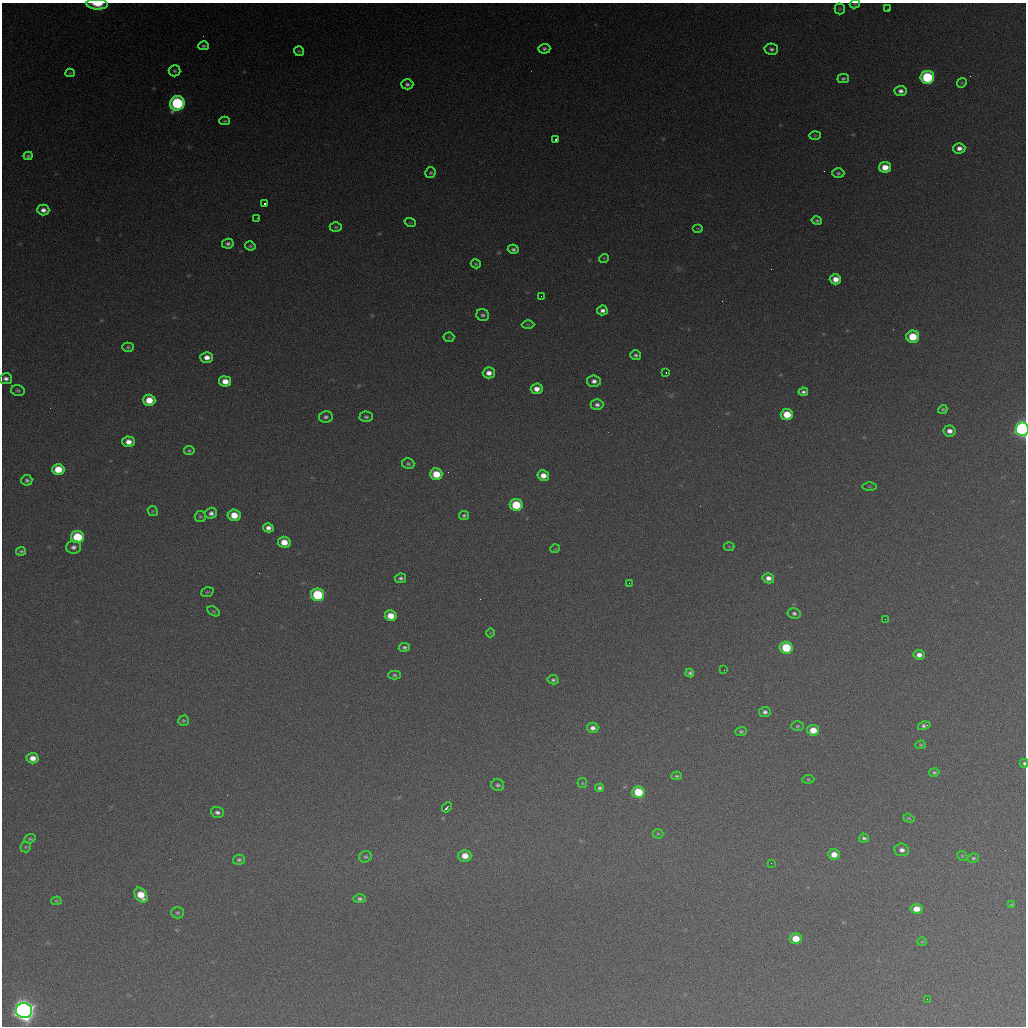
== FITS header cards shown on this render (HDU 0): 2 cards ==
NAXIS1  =                 1024 / length of data axis 1
NAXIS2  =                 1024 / length of data axis 2

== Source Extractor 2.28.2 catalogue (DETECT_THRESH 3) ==
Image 1024 x 1024 px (HDU 0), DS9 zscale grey, 1 PNG px = 1 image px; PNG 1028 x 1028 px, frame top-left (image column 1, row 1024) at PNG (2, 3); each listed source drawn as its Kron ellipse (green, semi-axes under 4 px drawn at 4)
Background 370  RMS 16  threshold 47.8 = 3 sigma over >= 5 px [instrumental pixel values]
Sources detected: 142; all 142 listed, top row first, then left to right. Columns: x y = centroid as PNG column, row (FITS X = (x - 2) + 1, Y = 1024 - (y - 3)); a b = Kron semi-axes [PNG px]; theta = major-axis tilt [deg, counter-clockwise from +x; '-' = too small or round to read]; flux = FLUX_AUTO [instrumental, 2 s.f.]
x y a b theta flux
97 4 11 5 -3 2.3e+04
855 4 5 4 - 1.1e+03
840 9 5 5 - 1.4e+03
888 9 3 2 - 5.8e+02
204 46 5 4 - 2.1e+03
544 49 6 5 - 2.8e+03
771 49 7 5 -13 3.0e+03
299 51 5 5 - 1.5e+03
174 71 6 5 - 2.1e+03
70 73 5 4 - 1.2e+03
927 77 7 6 - 9.9e+04
843 79 6 4 15 2.3e+03
962 83 5 4 - 1.2e+03
407 84 6 5 - 3.1e+03
901 91 6 5 - 4.7e+03
177 103 7 7 - 1.5e+05
225 121 5 4 - 1.7e+03
815 135 6 3 2 1.1e+03
556 139 3 3 - 2.0e+03
959 148 6 5 - 6.4e+03
28 156 4 4 - 2.1e+03
885 167 6 5 - 1.7e+04
431 173 6 5 - 2.0e+03
838 173 6 4 1 2.1e+03
265 204 3 3 - 8.0e+03
43 210 6 5 - 6.0e+03
257 218 2 2 - 5.9e+02
817 221 5 4 - 2.3e+03
410 222 6 3 -19 9.1e+02
336 227 6 4 0 1.7e+03
698 228 5 3 - 1.1e+03
228 244 6 5 - 3.3e+03
250 246 5 4 - 1.6e+03
513 249 5 4 - 3.1e+03
604 258 5 3 - 8.6e+02
476 264 5 4 - 1.7e+03
835 279 6 5 - 1.1e+04
541 296 2 2 - 6.6e+02
602 310 5 5 - 5.0e+03
483 315 6 6 - 2.8e+03
528 325 6 4 0 1.5e+03
449 337 5 5 - 1.2e+03
913 337 6 6 - 3.3e+04
128 347 6 4 0 1.8e+03
636 355 5 4 - 2.7e+03
207 357 6 5 - 8.4e+03
489 373 6 5 - 7.7e+03
666 373 2 2 - 1.1e+03
6 379 6 5 - 4.6e+03
225 381 6 5 - 1.3e+04
594 381 7 5 -6 5.0e+03
537 389 6 5 - 8.7e+03
18 390 7 5 -13 2.0e+03
803 392 5 4 - 3.2e+03
149 400 6 5 - 2.0e+04
597 405 6 5 - 3.8e+03
943 409 5 4 - 1.6e+03
787 414 6 5 - 2.4e+04
326 417 7 5 9 3.0e+03
366 417 6 5 - 2.4e+03
1022 429 7 6 - 4.1e+05
949 431 6 5 - 6.9e+03
128 442 6 5 - 9.2e+03
189 451 5 4 - 1.8e+03
408 464 6 5 - 2.1e+03
58 469 6 5 - 2.5e+04
436 474 6 5 - 2.4e+04
543 475 6 5 - 1.0e+04
27 480 5 5 - 2.4e+03
870 487 7 3 0 1.4e+03
516 505 6 6 - 4.4e+04
153 511 5 4 - 1.4e+03
211 513 6 5 - 4.1e+03
234 515 6 5 - 1.9e+04
464 515 5 4 - 2.2e+03
200 516 6 5 - 2.0e+03
268 528 5 4 - 5.7e+03
77 537 6 6 - 4.9e+04
284 542 6 5 - 1.6e+04
73 547 7 6 - 4.3e+03
729 547 5 3 - 1.0e+03
555 549 5 3 - 9.2e+02
21 551 5 4 - 2.0e+03
401 578 5 4 - 3.0e+03
768 578 6 5 - 6.4e+03
629 583 2 2 - 5.3e+02
207 592 6 4 19 1.4e+03
318 595 6 6 - 8.2e+04
213 611 7 4 -31 1.4e+03
794 613 6 5 - 3.0e+03
391 616 6 5 - 1.8e+04
885 619 2 2 - 2.1e+03
490 633 4 3 - 7.8e+02
404 647 5 4 - 2.7e+03
786 648 6 6 - 4.8e+04
919 655 5 5 - 6.9e+03
724 670 3 2 - 9.1e+02
690 673 4 4 - 2.5e+03
394 675 6 4 -2 1.9e+03
553 680 5 4 - 2.4e+03
765 712 6 5 - 3.7e+03
183 721 5 5 - 1.8e+03
797 726 6 5 - 1.8e+03
924 726 6 4 13 3.0e+03
593 728 6 5 - 5.2e+03
813 730 6 5 - 1.7e+04
741 731 5 4 - 2.1e+03
921 745 5 4 - 1.6e+03
32 758 6 5 - 9.8e+03
1024 763 4 4 - 2.1e+03
934 772 5 4 - 2.0e+03
677 776 5 4 - 1.7e+03
808 779 6 4 6 1.5e+03
582 783 5 4 - 1.3e+03
498 785 6 6 - 2.5e+03
599 788 4 4 - 2.8e+03
638 792 6 5 - 4.1e+04
447 807 5 3 - 3.3e+03
217 812 6 5 - 3.8e+03
909 818 6 4 -18 1.4e+03
658 834 5 4 - 1.5e+03
864 838 5 4 - 2.6e+03
30 839 6 4 21 1.7e+03
26 847 5 5 - 1.5e+03
902 850 7 6 - 5.0e+03
834 854 6 5 - 1.2e+04
465 856 6 6 - 1.5e+04
962 856 5 4 - 1.4e+03
365 857 6 5 - 2.0e+03
973 858 5 4 - 1.8e+03
239 860 6 5 - 2.4e+03
771 863 2 2 - 4.7e+02
141 895 8 5 -54 2.3e+04
360 899 6 4 -1 2.8e+03
56 901 5 4 - 1.4e+03
1011 905 4 3 - 1.3e+03
916 909 6 5 - 1.4e+04
178 913 6 6 - 1.9e+03
796 939 6 5 - 2.4e+04
922 942 5 3 - 9.9e+02
927 999 2 2 - 6.1e+02
24 1011 8 7 - 1.1e+06
At the frame edge (FLAGS 8, measured only in part): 4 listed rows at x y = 97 4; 855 4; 1022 429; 1024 763